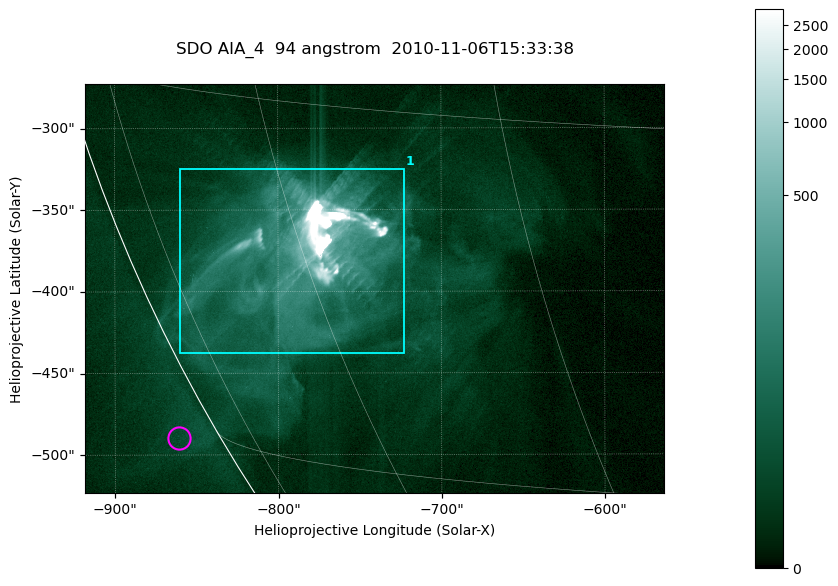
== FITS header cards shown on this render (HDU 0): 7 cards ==
TELESCOP= 'SDO     '           /
INSTRUME= 'AIA_4   '           /
WAVELNTH=                   94 /
WAVEUNIT= 'angstrom'           /
DATE-OBS= '2010-11-06T15:33:38.12' /
CTYPE1  = 'HPLN-TAN'           /
CTYPE2  = 'HPLT-TAN'           /

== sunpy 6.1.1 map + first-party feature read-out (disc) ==
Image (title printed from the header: SDO AIA_4  94 angstrom  2010-11-06T15:33:38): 591 x 417 px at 0.6 arcsec/px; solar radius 968 arcsec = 1614 px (partial field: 2.7% of the solar disc is inside the frame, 89% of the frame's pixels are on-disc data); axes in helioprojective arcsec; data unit not stated in the header (colour bar unlabelled)
Pointing: header CRPIX1/2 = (2053.81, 2042.90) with CRVAL1/2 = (0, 0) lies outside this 591 x 417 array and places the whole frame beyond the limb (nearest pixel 1.36 R_sun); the SolarSoft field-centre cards XCEN/YCEN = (-740.8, -398.3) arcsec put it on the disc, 768 arcsec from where CRPIX/CRVAL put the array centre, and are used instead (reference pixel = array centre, CRVAL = XCEN/YCEN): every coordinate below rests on XCEN/YCEN
Orientation: roll -0.138 deg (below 1 deg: not rotated)
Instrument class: DISC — disc imager (sunpy class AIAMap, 94 A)
Bright regions (active regions / flare kernels): reference = the on-disc median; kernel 5 px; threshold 5 sigma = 66.7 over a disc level ~12.8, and >= 1.15x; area >= 246 px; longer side >= 5 px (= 3 arcsec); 1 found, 1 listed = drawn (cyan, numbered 1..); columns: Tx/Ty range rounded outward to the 2 arcsec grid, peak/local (2 s.f.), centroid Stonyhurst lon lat
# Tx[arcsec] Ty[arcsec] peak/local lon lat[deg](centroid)
1 -860..-722 -438..-324 1281 -60 -21
Off-limb structures (1.02-1.3 R_sun): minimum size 123 px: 1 found; the strongest spans PA ~120 deg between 1.02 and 1.03 R_sun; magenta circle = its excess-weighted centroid (no pixel of it reaches 25% of the colour bar: the marked point is dim): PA ~120 deg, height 1.02 R_sun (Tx ~-860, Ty ~-490 arcsec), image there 1.7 x the reference